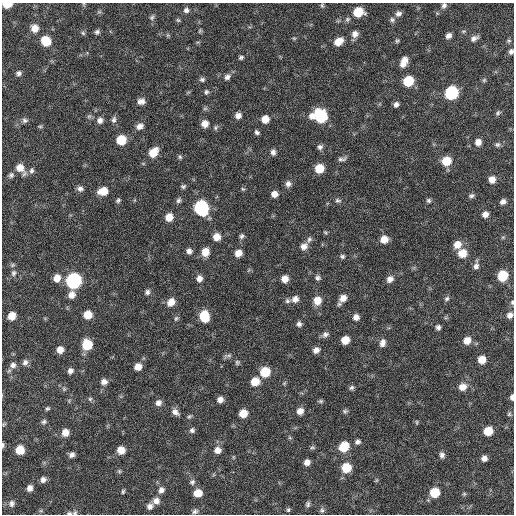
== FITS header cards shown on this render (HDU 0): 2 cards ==
NAXIS1  =                  512 / Axis length
NAXIS2  =                  512 / Axis length

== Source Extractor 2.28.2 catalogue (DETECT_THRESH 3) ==
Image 512 x 512 px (HDU 0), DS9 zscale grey, 1 PNG px = 1 image px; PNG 516 x 516 px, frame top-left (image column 1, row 512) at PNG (2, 3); no overlay
Background 59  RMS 8.4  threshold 25.2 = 3 sigma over >= 5 px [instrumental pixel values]
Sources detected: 186; all 186 listed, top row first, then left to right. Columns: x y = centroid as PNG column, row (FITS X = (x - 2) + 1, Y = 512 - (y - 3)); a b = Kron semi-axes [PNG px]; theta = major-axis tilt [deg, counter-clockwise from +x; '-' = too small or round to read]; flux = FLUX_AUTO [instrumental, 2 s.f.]
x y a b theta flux
7 4 7 4 1 11000
84 4 6 4 -71 590
322 5 7 5 -75 870
444 5 7 6 - 1600
186 10 7 6 - 2000
358 12 8 7 - 16000
398 14 8 6 23 2200
152 17 8 6 49 1200
347 19 8 6 52 1400
178 20 6 5 - 820
392 20 7 7 - 1400
35 28 7 7 - 5400
200 31 6 4 69 750
463 31 7 3 0 730
97 32 6 5 - 1400
83 33 6 5 - 940
355 34 8 7 - 3200
449 36 6 5 - 2400
294 38 5 4 - 650
474 38 10 6 28 2300
46 41 8 7 - 14000
397 41 5 5 - 910
509 41 6 5 - 850
338 42 9 7 36 7100
511 51 6 5 - 1600
241 57 6 5 - 1100
404 62 11 6 66 5900
19 73 6 6 - 1600
227 77 9 7 40 2300
202 79 7 6 - 1400
484 80 5 5 - 780
408 81 7 7 - 20000
206 92 7 6 - 1200
451 93 8 7 - 63000
141 101 8 6 6 3000
396 104 5 5 - 1800
498 113 7 5 50 1000
238 115 7 6 - 3000
320 116 11 9 -15 41000
265 119 7 7 - 6000
25 120 8 6 19 1600
100 120 8 7 - 2600
114 120 9 6 74 1700
205 124 7 7 - 4100
40 126 6 4 -1 720
140 126 9 7 31 3100
215 128 7 6 - 1100
257 132 6 4 -40 1300
121 140 7 7 - 16000
478 142 7 7 - 3500
497 145 7 6 - 1300
320 147 7 6 - 1700
273 152 7 6 - 2000
153 153 9 7 50 10000
180 157 6 5 - 920
342 159 11 5 11 1800
446 161 8 8 - 12000
20 168 12 8 -51 6500
319 168 7 7 - 11000
32 171 8 6 70 1700
11 175 8 7 - 1600
492 180 7 6 - 4200
288 184 8 7 - 2400
183 186 6 6 - 1100
80 189 7 7 - 2100
243 189 5 5 - 770
103 191 9 7 14 8200
274 194 6 6 - 3700
471 196 7 5 21 1300
118 200 6 5 - 1100
178 200 8 6 59 1400
338 200 8 6 -1 1300
428 200 7 5 -45 1100
503 202 6 5 - 2000
201 208 9 8 - 80000
485 214 7 6 - 2900
169 217 7 7 - 6500
325 232 7 4 -57 710
242 236 7 6 - 1300
217 237 7 7 - 5300
503 237 6 4 18 630
384 239 7 7 - 6200
309 240 8 6 58 1600
457 244 8 8 - 5300
304 246 8 7 - 3400
189 251 7 6 - 2300
205 252 8 7 - 6900
238 253 7 6 - 4900
462 253 8 8 - 8600
342 256 6 6 - 1300
12 265 6 5 - 1000
476 266 9 7 69 2200
14 273 8 6 87 1600
502 276 7 7 - 21000
57 278 8 7 - 5400
199 278 8 7 - 3000
317 278 7 6 - 1600
285 279 7 6 - 4500
390 279 8 7 - 3100
73 281 8 8 - 130000
147 292 7 6 - 1700
72 295 9 8 - 3800
343 298 9 7 46 4600
295 299 9 8 - 3300
447 299 7 6 - 1200
287 301 7 6 - 1400
317 301 8 7 - 6600
171 302 8 7 - 5900
512 302 7 4 -82 910
88 315 7 7 - 8500
510 315 7 6 - 2500
12 316 7 6 - 7200
204 316 8 7 - 18000
356 317 7 6 - 2900
176 318 7 5 49 980
299 324 6 6 - 1800
438 327 6 5 - 1700
325 334 9 7 31 1900
345 340 7 6 - 8000
467 340 8 7 - 5300
382 343 10 7 76 2900
87 345 8 7 - 19000
60 350 6 6 - 4300
316 350 7 6 - 2900
228 355 11 4 4 1400
482 360 6 6 - 7100
25 362 8 7 - 2100
237 362 6 6 - 990
13 365 8 8 - 2700
138 367 6 6 - 5100
70 371 7 6 - 2100
265 372 8 7 - 16000
255 381 8 7 - 8600
104 382 7 7 - 2700
462 387 9 8 - 4900
351 388 7 5 32 1200
64 389 6 4 -46 920
512 397 6 4 85 1900
90 399 6 6 - 1000
220 400 7 6 - 3100
321 401 7 5 -20 900
158 403 8 7 - 2700
47 408 6 5 - 930
300 411 7 7 - 3800
345 411 7 6 - 1100
175 412 10 7 -40 2600
243 413 7 6 - 8400
509 414 5 5 - 900
189 416 7 5 47 990
44 422 7 6 - 1300
417 422 6 4 -89 630
4 424 5 5 - 740
192 430 7 6 - 1500
488 431 7 6 - 11000
65 433 7 7 - 5300
357 442 7 6 - 1700
3 445 7 4 89 1100
312 447 8 5 -4 900
344 447 8 7 - 17000
20 450 7 6 - 11000
121 450 7 7 - 6200
217 450 8 7 - 3700
72 455 7 6 - 2000
442 455 7 6 - 1800
484 458 6 5 - 2600
307 462 6 5 - 3100
346 468 8 7 - 15000
119 471 5 5 - 870
43 480 7 7 - 2500
192 482 7 6 - 1500
30 488 7 6 - 3100
161 490 8 7 - 2600
123 491 6 4 75 850
434 492 7 7 - 15000
198 493 7 7 - 7200
464 494 5 5 - 750
156 501 9 8 - 3400
12 504 9 8 - 2400
308 504 7 6 - 1300
150 506 8 6 30 2500
288 510 6 4 59 930
322 510 7 6 - 1300
41 511 6 4 -18 730
195 511 7 6 - 1500
69 513 7 4 2 1200
75 513 7 5 52 1100
At the frame edge (FLAGS 8, measured only in part): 9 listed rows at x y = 7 4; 84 4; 444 5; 511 51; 512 302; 512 397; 3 445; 69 513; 75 513